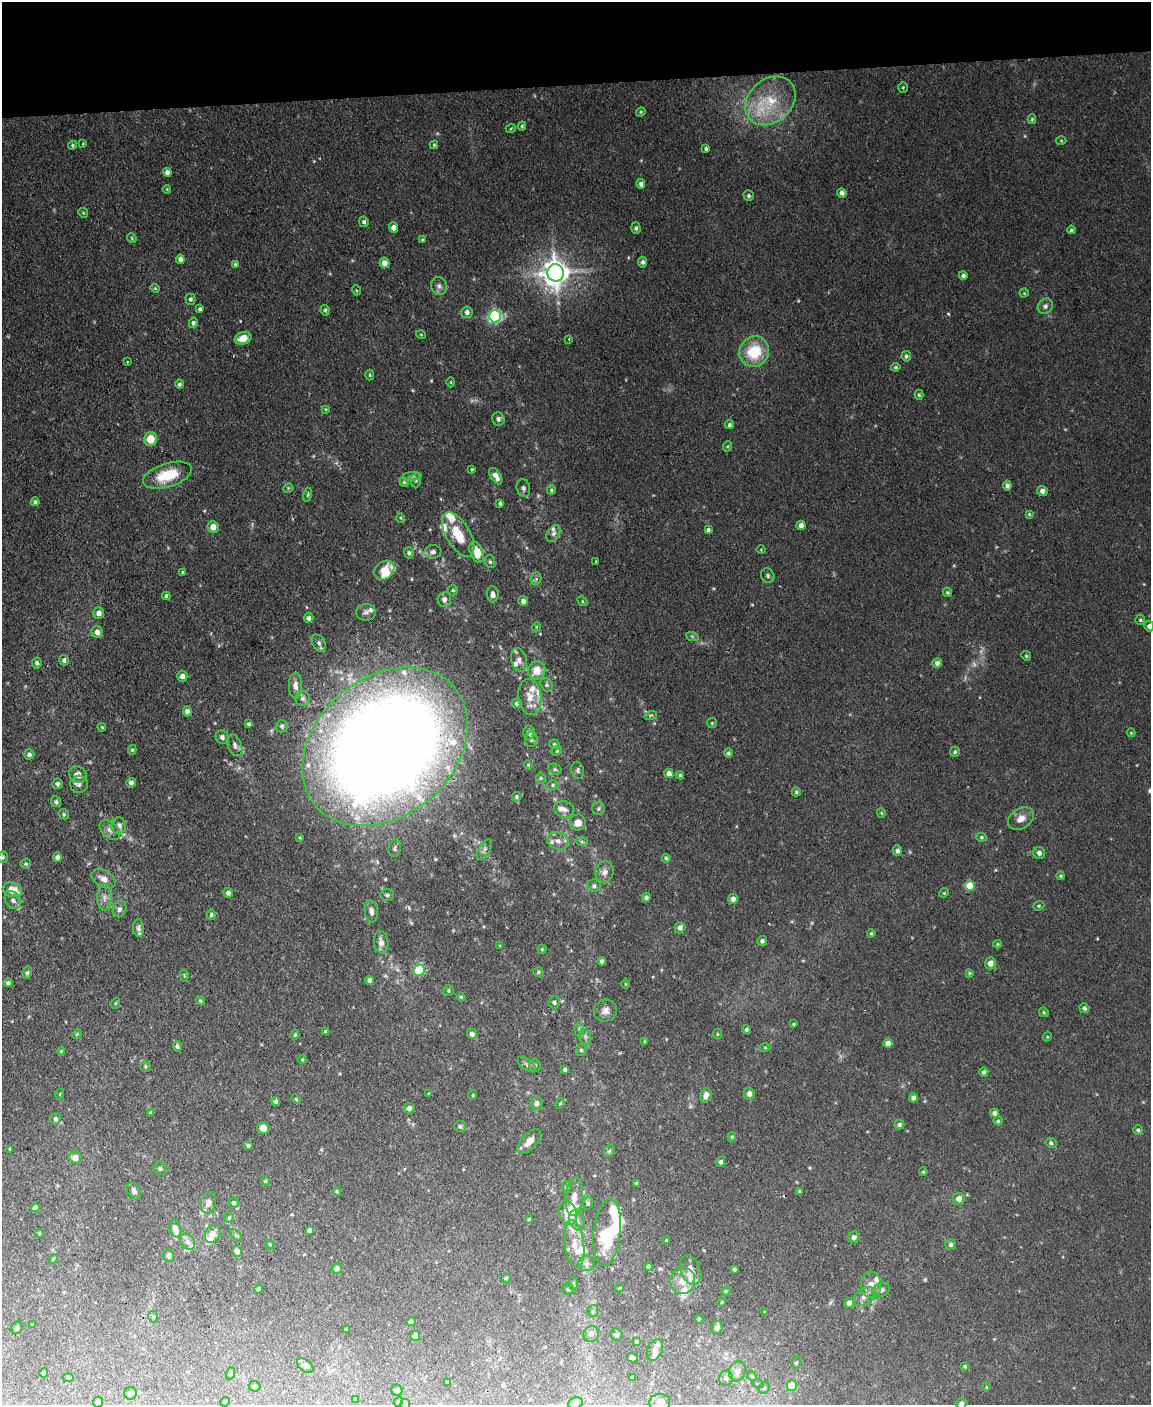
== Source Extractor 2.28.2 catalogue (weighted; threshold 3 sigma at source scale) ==
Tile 3 of 4 x 3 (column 3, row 1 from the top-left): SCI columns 2299-3447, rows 3041-4443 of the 4596 x 4572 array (HDU 1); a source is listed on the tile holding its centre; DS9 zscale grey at full resolution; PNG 1153 x 1407 px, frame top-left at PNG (2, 2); each listed source drawn as its Kron ellipse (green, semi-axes under 4 px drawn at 4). Shown black and unused: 6% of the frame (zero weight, under 2 of 3 exposures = <1% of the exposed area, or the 3 px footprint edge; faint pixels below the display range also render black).
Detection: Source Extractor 2.28.2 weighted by HDU 2 'WHT'; one run over the whole footprint, this tile lists its part. Background 0.0545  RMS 0.0055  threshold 0.0245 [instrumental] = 3 sigma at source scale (4.5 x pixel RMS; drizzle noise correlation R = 1.50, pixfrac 1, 0.05/0.05 arcsec/px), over >= 5 px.
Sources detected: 389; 6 too faint to see at this stretch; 2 inside a brighter object's white glare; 1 cosmic-ray / hot-pixel residue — neither listed nor drawn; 30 inside a brighter listed object's ellipse — not listed separately; the other 350 listed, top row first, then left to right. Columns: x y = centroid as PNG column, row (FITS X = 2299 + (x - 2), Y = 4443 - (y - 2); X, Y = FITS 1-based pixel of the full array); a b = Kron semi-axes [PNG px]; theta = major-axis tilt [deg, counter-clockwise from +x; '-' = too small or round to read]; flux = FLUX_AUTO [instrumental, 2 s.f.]
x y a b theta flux
903 87 5 4 - 0.73
770 101 27 21 42 24
641 112 5 4 - 0.69
1032 119 5 4 - 0.74
522 126 4 4 - 0.69
511 128 5 3 - 0.51
1061 141 5 3 - 0.5
83 143 4 3 - 0.51
72 145 4 4 - 0.81
434 145 4 4 - 0.57
706 149 4 3 - 1
167 172 5 4 - 2.4
641 184 5 4 - 1.6
167 189 4 3 - 0.51
842 193 5 4 - 2
749 196 5 5 - 1.1
83 213 5 4 - 0.61
364 222 5 4 - 1.3
394 227 5 4 - 3
636 228 6 4 -88 1.4
1071 230 4 4 - 0.85
132 238 5 4 - 0.66
422 240 4 3 - 0.59
180 259 5 4 - 2.6
643 262 5 4 - 1.5
384 263 5 5 - 4.2
235 264 4 3 - 0.71
556 273 8 8 - 770
963 275 4 4 - 1.5
439 286 9 8 - 2.4
155 288 4 4 - 0.65
356 290 5 3 - 0.5
1024 293 4 4 - 0.71
190 299 5 5 - 1.2
1045 306 8 7 - 2.2
200 309 4 4 - 1.4
325 310 5 4 - 0.99
467 312 6 5 - 2.2
495 316 6 6 - 100
193 323 5 4 - 1.5
421 335 5 3 - 0.49
243 338 8 6 18 6.8
569 339 3 3 - 0.64
754 352 15 14 - 24
906 356 5 5 - 1.2
127 362 3 2 - 0.64
896 367 5 3 - 0.85
369 375 5 3 - 0.71
451 382 5 3 - 0.51
179 384 4 4 - 1.1
919 395 5 4 - 0.79
326 409 4 4 - 0.54
498 419 7 6 - 2.1
729 425 4 4 - 1.1
150 439 7 6 - 10
728 446 5 3 - 0.56
472 469 4 3 - 0.63
167 475 25 12 17 21
412 476 10 4 5 1.2
496 476 9 5 -57 3.5
416 480 7 5 -89 0.95
404 482 5 4 - 0.79
1007 485 5 4 - 1.9
288 488 5 4 - 0.59
523 488 9 6 -76 2.1
551 490 4 4 - 0.93
1042 491 5 5 - 2.6
308 495 7 3 81 0.78
35 502 4 4 - 1.2
500 503 4 4 - 1.1
1029 514 4 4 - 0.66
401 518 5 3 - 0.51
801 525 4 4 - 2.8
213 527 6 5 - 4.5
708 530 4 4 - 1.3
553 533 9 6 58 2
458 535 24 12 -60 14
761 550 4 3 - 0.41
433 552 8 6 9 2.1
477 552 11 6 -66 11
409 553 5 5 - 1.4
596 561 4 2 - 0.38
490 562 6 5 - 1
384 570 11 8 39 6.9
183 572 3 3 - 0.6
768 576 7 6 - 1.3
536 579 6 5 - 1.3
453 590 5 5 - 0.94
947 592 5 4 - 0.85
493 594 8 5 -86 2.5
166 596 4 3 - 1.1
444 599 7 6 - 2.7
523 601 5 5 - 2.5
582 601 5 4 - 0.71
366 612 10 8 4 2
99 613 6 5 - 3.5
309 618 5 4 - 1.6
1140 620 5 5 - 0.94
1149 626 5 5 - 2.2
536 627 4 3 - 0.48
97 632 6 5 - 3
692 636 6 4 -20 0.85
319 643 9 6 -63 1.8
1026 656 5 4 - 0.78
64 660 5 5 - 1.6
519 660 12 8 -74 3.2
37 663 5 4 - 1.3
937 663 5 4 - 2.1
537 670 9 8 - 9.1
182 676 5 5 - 3
547 685 7 5 -54 1.3
295 686 13 6 90 3.2
530 697 18 11 -83 8.3
303 698 7 7 - 1.8
517 703 5 4 - 1.3
187 711 5 4 - 2.5
651 715 6 4 18 0.83
712 723 5 5 - 0.73
249 724 3 3 - 0.79
282 726 6 6 - 1.2
102 727 4 3 - 0.56
529 732 7 6 - 2
1131 733 4 4 - 0.52
222 737 7 6 - 1.7
531 739 8 6 84 1.5
555 744 5 5 - 0.95
235 745 11 6 -66 2.6
385 747 91 69 40 1400
132 750 5 4 - 0.77
557 751 6 4 44 0.74
955 752 5 5 - 1
728 753 5 4 - 0.99
29 754 5 5 - 1.6
528 765 4 4 - 0.62
555 769 7 5 -21 1
578 770 8 6 -79 1.4
669 773 5 4 - 3.6
78 775 9 8 - 4.7
680 775 4 4 - 0.73
541 778 5 5 - 0.88
131 783 5 5 - 2.3
57 784 5 5 - 1.6
79 784 9 8 - 2.5
553 785 6 4 17 1
796 792 4 4 - 0.9
517 797 5 5 - 0.99
56 802 5 5 - 1.3
564 809 10 8 -15 2.6
598 809 6 6 - 1.3
881 813 5 4 - 0.65
64 814 6 4 -48 0.86
1021 819 14 10 33 5
578 822 8 8 - 4.7
119 826 8 7 - 3.7
110 830 12 8 -42 2.8
300 837 4 3 - 0.48
981 837 5 4 - 0.82
558 841 11 8 -21 3.7
582 842 6 4 -19 1
395 848 9 6 81 1.5
484 850 11 5 59 1.8
897 851 5 4 - 1.7
1039 853 6 5 - 2.3
3 857 6 4 -87 0.83
57 857 4 4 - 2.1
666 858 4 4 - 0.98
26 864 5 5 - 0.89
605 872 10 9 - 3.4
1060 876 4 4 - 0.8
104 879 13 8 -30 4.5
594 886 7 6 - 1.6
970 886 5 5 - 16
12 890 10 7 -13 7.6
228 893 5 4 - 1.7
944 893 5 4 - 0.63
387 895 7 5 6 1.3
104 897 13 7 90 3.3
646 897 5 4 - 1.6
733 899 5 5 - 2.3
13 900 9 7 -51 2.6
1039 906 6 4 22 0.78
119 909 8 6 67 2
371 911 11 6 -82 3
211 915 5 4 - 1.2
139 928 9 5 -83 1.9
680 928 6 5 - 2.2
871 933 4 3 - 0.77
762 941 5 5 - 1.4
381 942 11 7 -82 4
997 944 4 4 - 0.59
500 946 4 3 - 0.55
542 949 4 4 - 0.66
602 961 4 4 - 2.2
990 963 6 5 - 3.7
419 970 6 5 - 36
538 972 5 4 - 0.85
27 973 6 4 81 1.3
969 973 4 3 - 0.62
184 975 6 4 -80 0.61
369 980 4 4 - 2
8 983 4 4 - 1.4
625 984 5 3 - 0.51
449 990 5 5 - 0.73
461 997 4 4 - 0.63
200 1001 5 4 - 0.81
554 1002 6 5 - 1.3
116 1003 5 3 - 0.56
1084 1008 5 5 - 1.5
605 1011 12 10 33 3.8
1044 1012 5 4 - 0.78
793 1024 3 3 - 0.54
579 1029 7 5 82 1.1
746 1030 4 4 - 1.1
326 1032 4 4 - 1.3
77 1034 5 4 - 0.71
472 1034 5 5 - 2
717 1034 5 3 - 0.52
295 1035 5 4 - 0.72
585 1037 8 6 -71 1.5
1047 1037 5 3 - 0.55
645 1042 3 3 - 0.88
888 1043 4 4 - 3.8
177 1046 5 4 - 1.2
765 1047 5 3 - 0.54
581 1050 6 5 - 1
61 1051 4 4 - 0.53
302 1060 5 3 - 0.59
527 1065 11 5 -35 1.4
535 1065 6 5 - 1.1
145 1066 5 5 - 0.86
565 1069 4 4 - 1.1
984 1072 5 4 - 1.4
60 1094 5 3 - 0.46
429 1094 3 3 - 0.67
749 1094 6 5 - 2.4
473 1095 5 4 - 0.6
706 1095 7 5 76 3.4
913 1098 4 4 - 2.2
296 1099 5 3 - 0.54
276 1102 4 4 - 1.6
536 1103 6 6 - 2.6
560 1103 5 4 - 0.66
409 1108 5 5 - 2.1
151 1113 4 3 - 1.3
995 1113 4 4 - 2.4
55 1119 6 5 - 1.4
998 1121 4 4 - 0.94
899 1124 5 5 - 1.5
460 1126 6 5 - 1.2
263 1128 6 5 - 5.5
1138 1130 5 4 - 0.91
732 1137 5 4 - 0.61
529 1141 15 7 47 5.3
1051 1143 5 5 - 1.3
248 1145 4 4 - 1.2
10 1149 3 3 - 0.84
609 1151 6 5 - 1
75 1158 6 6 - 4.4
721 1162 5 4 - 1.4
160 1168 6 6 - 1.3
923 1172 4 3 - 0.61
265 1181 5 4 - 0.67
637 1183 4 3 - 1.2
566 1187 6 4 89 0.89
134 1191 9 6 -61 1.8
337 1191 4 3 - 0.62
800 1191 3 3 - 0.71
574 1197 19 8 84 5.8
959 1199 6 6 - 3.7
208 1203 10 7 78 3.1
234 1203 5 5 - 1.1
588 1203 6 5 - 1
35 1208 4 4 - 2.6
568 1213 12 9 -74 12
229 1218 5 5 - 0.85
529 1219 4 4 - 0.68
577 1221 10 7 -64 2.6
175 1229 9 5 -71 3.1
309 1230 4 4 - 1.6
607 1232 33 13 84 30
39 1233 4 3 - 0.74
213 1234 9 7 60 4
236 1235 7 4 -45 0.76
854 1237 6 5 - 1.8
667 1241 4 4 - 0.97
188 1242 8 6 -55 2.5
270 1244 5 3 - 0.64
574 1244 24 10 -82 8.1
951 1245 5 5 - 1.4
237 1251 5 5 - 2.8
169 1256 6 5 - 2.1
53 1259 5 4 - 0.61
587 1264 8 7 - 2.1
649 1267 4 4 - 1.9
337 1268 5 5 - 2
734 1269 3 3 - 0.8
690 1270 15 9 -71 6.5
506 1278 5 5 - 0.87
683 1281 13 12 - 8
573 1284 6 5 - 0.92
871 1285 13 10 -86 4.7
619 1288 4 3 - 0.48
258 1289 4 4 - 1.8
568 1289 5 5 - 0.81
881 1290 9 6 20 2.4
726 1291 5 4 - 0.72
864 1297 12 8 31 3.5
722 1302 4 3 - 0.5
849 1303 5 4 - 2.9
593 1311 6 5 - 1.1
764 1312 4 3 - 0.51
153 1316 6 5 - 1
699 1319 4 4 - 0.68
411 1322 5 4 - 1.3
32 1325 3 3 - 0.57
717 1327 6 5 - 2.4
17 1328 6 5 - 1.7
346 1329 3 3 - 0.86
591 1334 8 7 - 2.5
616 1335 6 5 - 1.4
415 1336 5 5 - 2.4
637 1341 4 4 - 0.63
655 1350 11 7 67 3.2
632 1358 5 4 - 2.8
796 1363 6 4 75 1
305 1366 9 5 -37 1.7
965 1366 4 3 - 0.67
737 1371 10 8 72 3.1
44 1373 5 4 - 1.3
231 1373 6 4 73 0.68
752 1376 5 4 - 0.69
68 1378 6 4 -1 0.68
632 1378 4 3 - 1
726 1378 7 7 - 2
447 1383 4 3 - 0.77
758 1384 6 3 -18 0.67
255 1386 6 5 - 0.96
792 1386 5 5 - 18
986 1387 4 3 - 0.44
764 1388 6 5 - 1
397 1390 5 5 - 1.4
130 1393 6 6 - 1.7
355 1399 4 3 - 0.67
98 1402 5 5 - 2.3
225 1402 5 4 - 0.57
398 1402 5 4 - 0.66
660 1402 10 8 4 2.9
575 1403 7 5 20 1.4
405 1404 5 5 - 0.69
961 1404 5 5 - 1.9
Overlapping masked pixels (flux is a lower limit): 1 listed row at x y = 385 747
Isophote crosses this tile's border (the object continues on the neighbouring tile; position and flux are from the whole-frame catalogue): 3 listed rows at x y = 1149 626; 405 1404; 961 1404